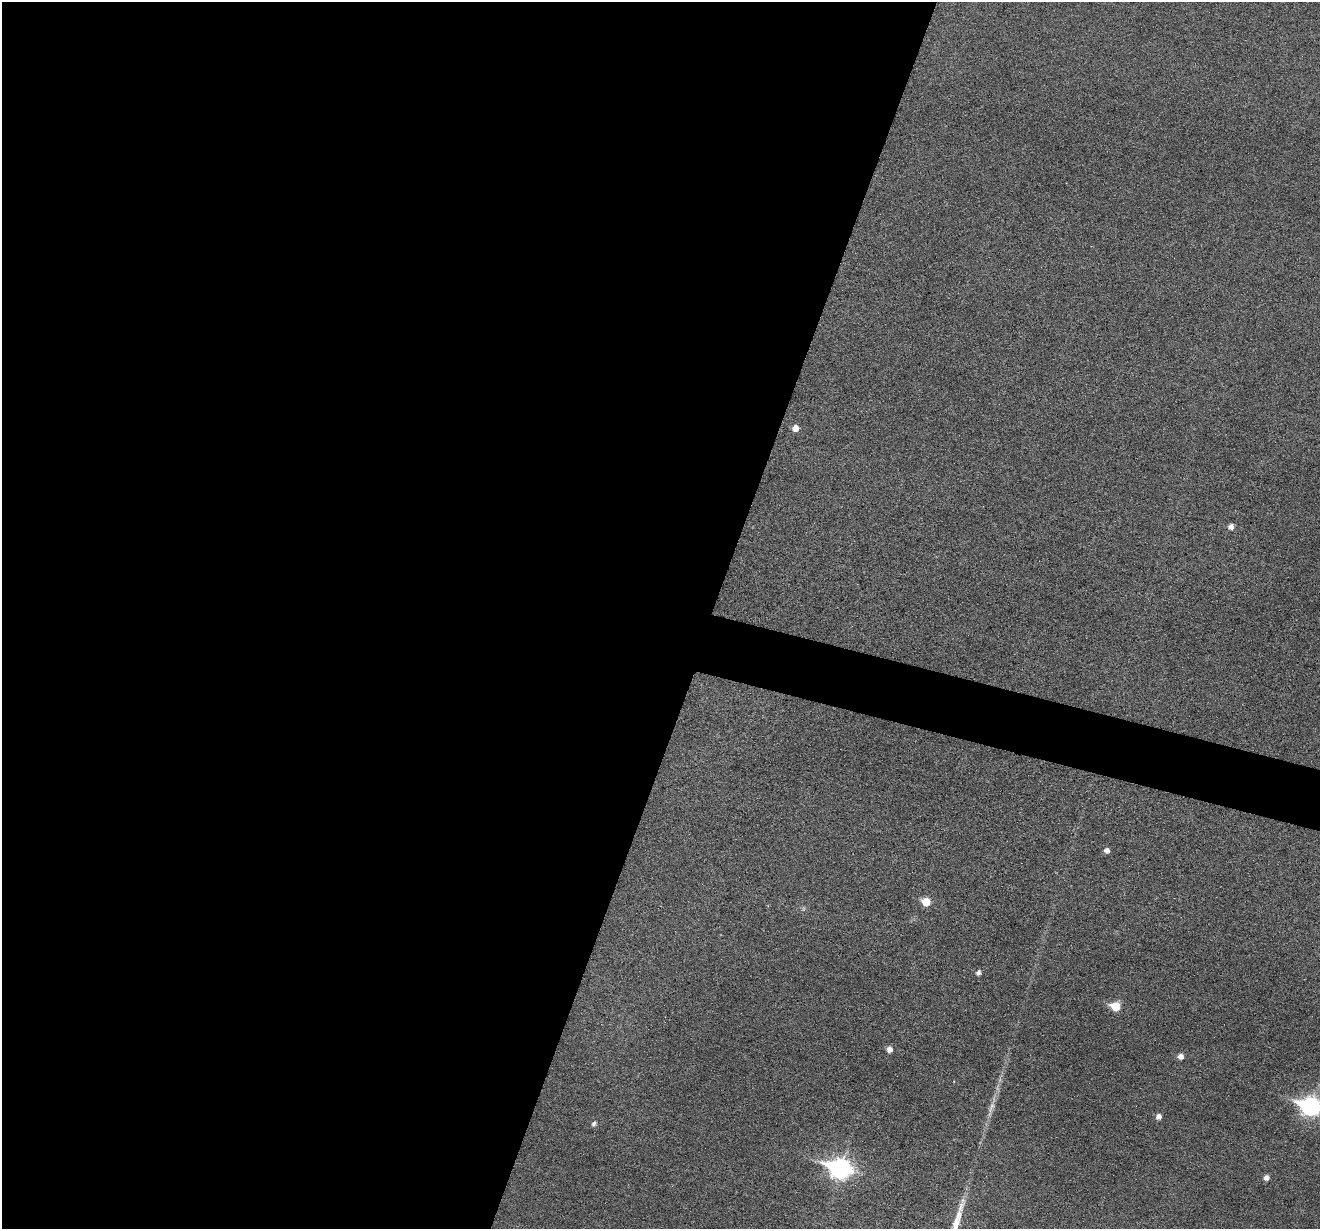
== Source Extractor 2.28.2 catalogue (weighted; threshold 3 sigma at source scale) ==
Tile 5 of 4 x 4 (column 1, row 2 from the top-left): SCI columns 1-1318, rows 2584-3810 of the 5274 x 5295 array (HDU 1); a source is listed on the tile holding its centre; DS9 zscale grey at full resolution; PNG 1322 x 1231 px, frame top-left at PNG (2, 2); no overlay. Shown black and unused: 56% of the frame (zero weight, under 3 of 6 exposures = <1% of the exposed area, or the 3 px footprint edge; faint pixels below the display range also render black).
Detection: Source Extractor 2.28.2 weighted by HDU 2 'WHT'; one run over the whole footprint, this tile lists its part. Background 0.0453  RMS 0.0056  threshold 0.0229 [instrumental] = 3 sigma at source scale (4.09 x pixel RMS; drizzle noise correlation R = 1.36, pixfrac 0.8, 0.05/0.05 arcsec/px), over >= 5 px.
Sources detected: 15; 1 too faint to see at this stretch — not listed; the other 14 listed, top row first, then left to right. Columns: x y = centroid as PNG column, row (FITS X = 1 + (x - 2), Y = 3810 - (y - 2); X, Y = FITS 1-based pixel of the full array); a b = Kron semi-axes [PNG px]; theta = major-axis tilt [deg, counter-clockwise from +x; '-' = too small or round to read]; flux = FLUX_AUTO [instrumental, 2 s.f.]
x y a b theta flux
795 428 5 5 - 4.5
1231 526 5 5 - 3.2
1106 851 5 5 - 2.7
926 902 6 6 - 13
978 973 5 5 - 2.1
1115 1006 6 6 - 18
889 1049 5 5 - 3.6
1180 1056 5 5 - 3.6
1310 1106 10 8 -15 200
991 1107 20 6 69 4.4
1158 1116 5 5 - 3
594 1124 6 5 - 1.6
840 1168 11 8 -16 250
1266 1178 5 5 - 2.9
Isophote crosses this tile's border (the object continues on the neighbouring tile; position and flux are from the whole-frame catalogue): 1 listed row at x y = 1310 1106